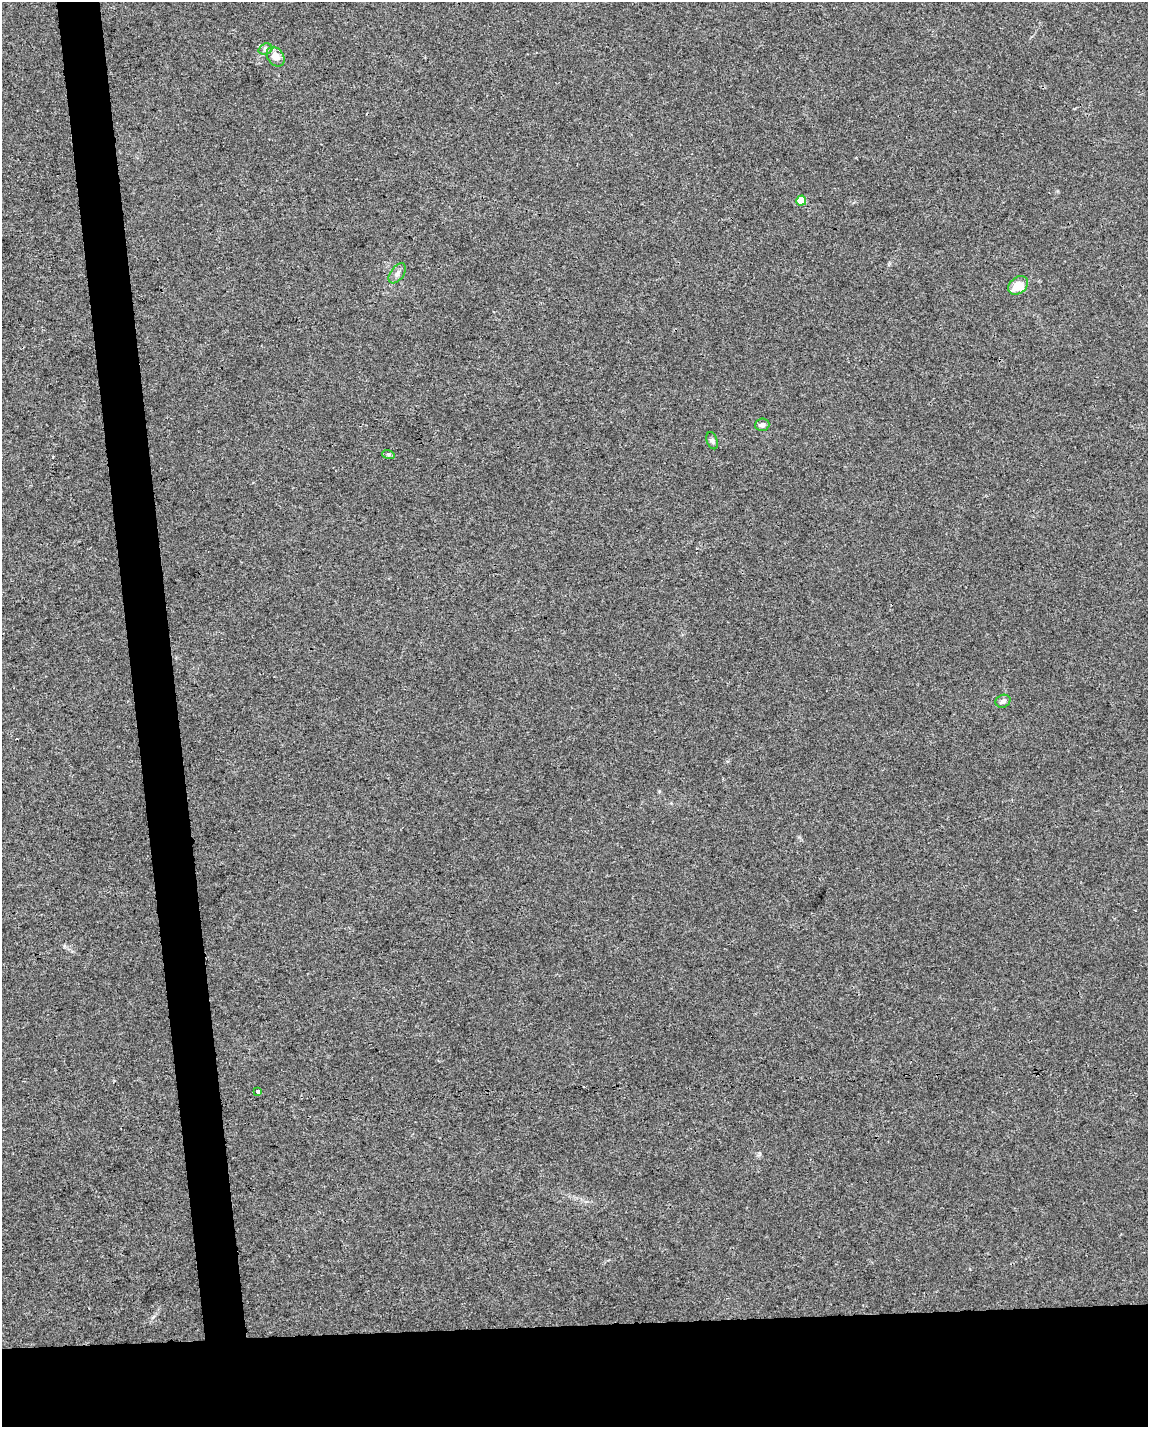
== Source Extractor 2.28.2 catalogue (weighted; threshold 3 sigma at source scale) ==
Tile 11 of 4 x 3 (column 3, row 3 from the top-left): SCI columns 2293-3438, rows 53-1477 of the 4584 x 4338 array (HDU 1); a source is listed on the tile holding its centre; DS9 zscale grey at full resolution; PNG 1150 x 1429 px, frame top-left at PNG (2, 2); each listed source drawn as its Kron ellipse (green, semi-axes under 4 px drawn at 4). Shown black and unused: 11% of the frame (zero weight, under 3 of 4 exposures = <1% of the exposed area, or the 3 px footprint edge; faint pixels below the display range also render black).
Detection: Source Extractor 2.28.2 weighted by HDU 2 'WHT'; one run over the whole footprint, this tile lists its part. Background 0.00662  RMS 0.0031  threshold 0.0141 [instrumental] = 3 sigma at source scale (4.5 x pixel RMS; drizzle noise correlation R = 1.50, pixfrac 1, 0.0396/0.0396 arcsec/px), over >= 5 px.
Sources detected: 11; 1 cosmic-ray / hot-pixel residue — neither listed nor drawn; the other 10 listed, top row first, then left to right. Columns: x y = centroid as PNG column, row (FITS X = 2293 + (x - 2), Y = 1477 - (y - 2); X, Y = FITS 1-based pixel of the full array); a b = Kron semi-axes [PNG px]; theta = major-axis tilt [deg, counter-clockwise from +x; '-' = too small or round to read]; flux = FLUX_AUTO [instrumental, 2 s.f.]
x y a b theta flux
265 49 7 5 21 0.74
276 57 10 8 -56 2.6
801 200 5 5 - 7.5
397 273 11 6 52 1.2
1018 285 11 8 37 5.1
762 425 7 6 - 0.93
712 441 9 5 -72 0.69
388 454 6 4 -18 0.47
1003 701 8 6 25 1.2
258 1092 3 3 - 6.2